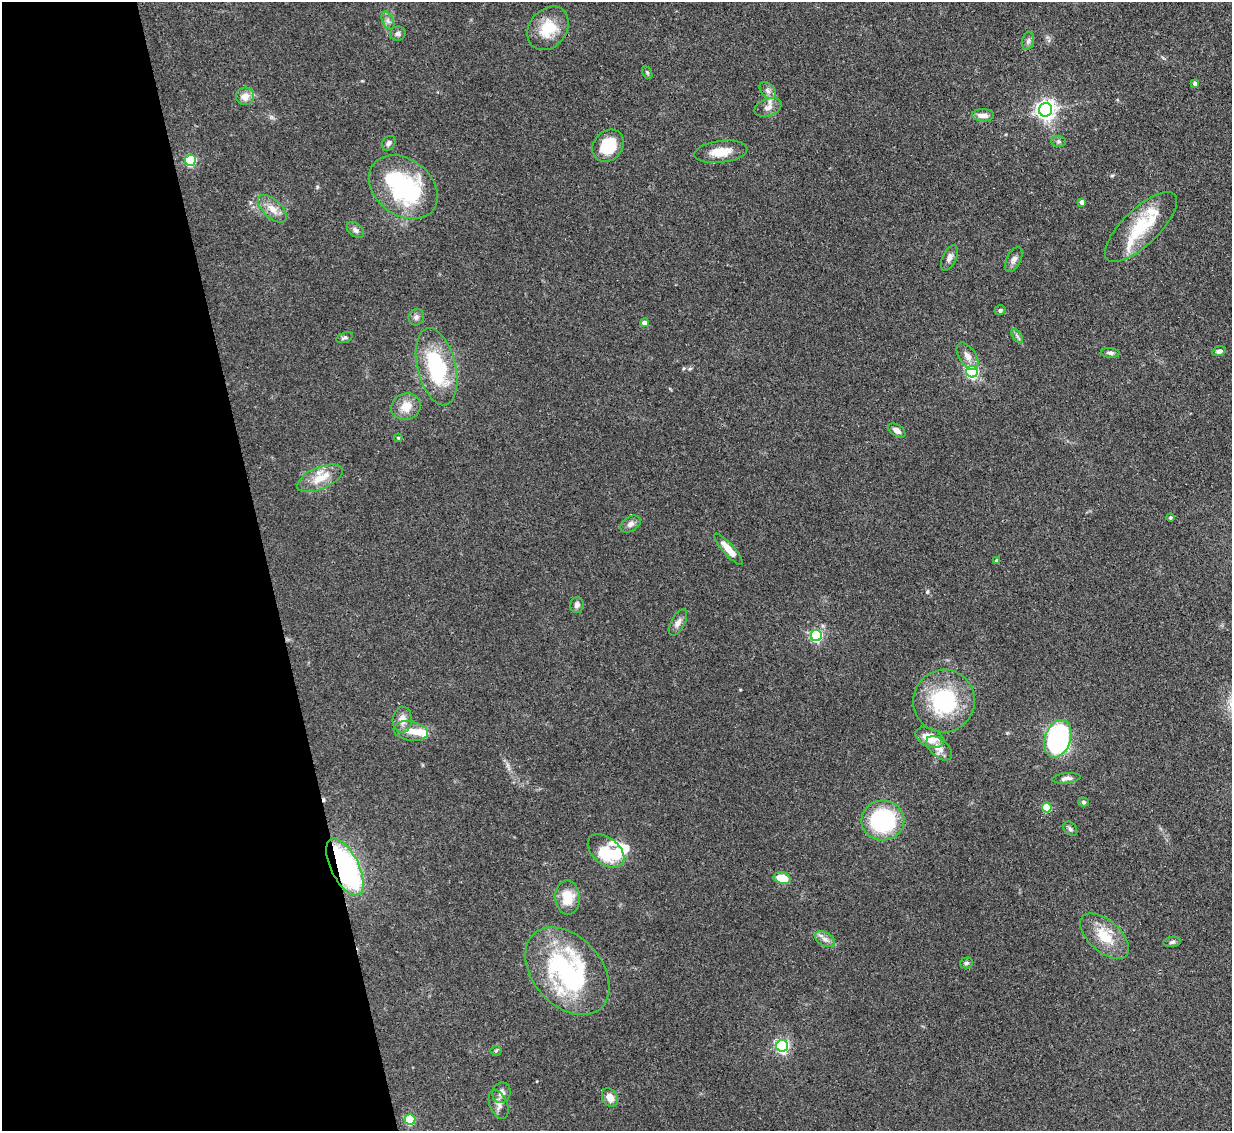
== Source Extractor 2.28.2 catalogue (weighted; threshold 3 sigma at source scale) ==
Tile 5 of 4 x 4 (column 1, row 2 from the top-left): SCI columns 84-1313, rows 2470-3598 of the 5083 x 5061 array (HDU 1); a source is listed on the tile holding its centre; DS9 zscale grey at full resolution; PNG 1234 x 1133 px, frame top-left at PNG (2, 2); each listed source drawn as its Kron ellipse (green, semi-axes under 4 px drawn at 4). Shown black and unused: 22% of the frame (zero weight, under 3 of 4 exposures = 9% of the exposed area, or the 3 px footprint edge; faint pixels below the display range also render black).
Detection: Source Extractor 2.28.2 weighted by HDU 2 'WHT'; one run over the whole footprint, this tile lists its part. Background 0.124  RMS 0.0049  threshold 0.0222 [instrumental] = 3 sigma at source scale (4.5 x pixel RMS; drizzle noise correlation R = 1.50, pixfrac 1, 0.05/0.05 arcsec/px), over >= 5 px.
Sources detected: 79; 2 inside a brighter object's white glare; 1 cosmic-ray / hot-pixel residue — neither listed nor drawn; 6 inside a brighter listed object's ellipse — not listed separately; the other 70 listed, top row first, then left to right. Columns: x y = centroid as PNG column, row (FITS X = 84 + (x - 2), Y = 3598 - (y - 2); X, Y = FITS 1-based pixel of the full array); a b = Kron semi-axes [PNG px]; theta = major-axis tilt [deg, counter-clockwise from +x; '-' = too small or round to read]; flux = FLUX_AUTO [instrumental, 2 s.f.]
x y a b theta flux
388 21 10 5 -63 1.7
548 28 23 18 51 14
398 34 8 7 - 1.5
1028 41 9 6 79 1.4
647 72 7 4 -63 0.8
1195 83 4 4 - 1.7
768 90 10 6 -49 2
245 96 9 8 - 4.8
768 107 14 8 20 3.3
1045 110 7 6 - 260
983 115 11 6 -2 3.6
1059 141 7 5 -2 0.99
389 143 8 6 52 1.7
608 146 17 14 49 16
721 152 27 11 7 8.6
190 160 6 5 - 44
403 187 38 28 -37 58
1082 202 4 4 - 2.7
272 209 18 9 -44 5.2
1141 227 47 18 44 27
355 230 10 6 -39 1.7
949 258 13 7 66 2.2
1014 260 13 7 63 2.2
1000 310 5 5 - 1.2
416 317 8 7 - 1.7
644 323 4 4 - 2.9
1017 336 8 4 -54 1.1
345 338 8 5 20 1.1
1219 351 7 4 15 1.5
1110 353 9 4 -4 1.3
967 356 15 8 -57 3.5
437 367 39 19 -76 42
972 372 6 6 - 80
406 407 15 13 19 7.2
897 430 10 5 -34 2.5
398 438 4 4 - 0.54
320 478 24 11 23 8.9
1170 517 4 4 - 0.68
630 524 11 7 32 2.1
728 549 20 5 -48 6.8
997 561 4 3 - 1
577 605 8 7 - 2
678 623 14 7 62 2.6
816 635 5 5 - 61
944 701 31 31 - 41
402 720 13 9 88 4.8
411 731 17 9 -10 5.4
929 738 15 9 -24 8.2
1058 739 19 13 71 96
939 748 15 8 -43 4.5
1066 778 14 5 6 2
1084 802 5 4 - 0.75
1047 807 5 5 - 16
883 820 21 20 - 47
1070 829 8 6 -46 1.2
606 851 21 13 -39 22
345 867 31 14 -63 98
782 878 8 5 -16 10
567 898 17 12 -88 11
1104 936 29 16 -41 14
825 939 11 6 -30 2.4
1172 942 8 5 8 1.4
966 963 6 5 - 0.92
567 971 50 34 -48 81
782 1046 6 6 - 100
496 1051 5 5 - 0.67
501 1093 10 9 - 2.8
610 1098 10 7 -60 4.7
499 1104 15 8 -68 3.1
410 1120 5 5 - 33
Overlapping masked pixels (flux is a lower limit): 1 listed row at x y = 345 867
Unlisted compact peaks at least as high as the median listed source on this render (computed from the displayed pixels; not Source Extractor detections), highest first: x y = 927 592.